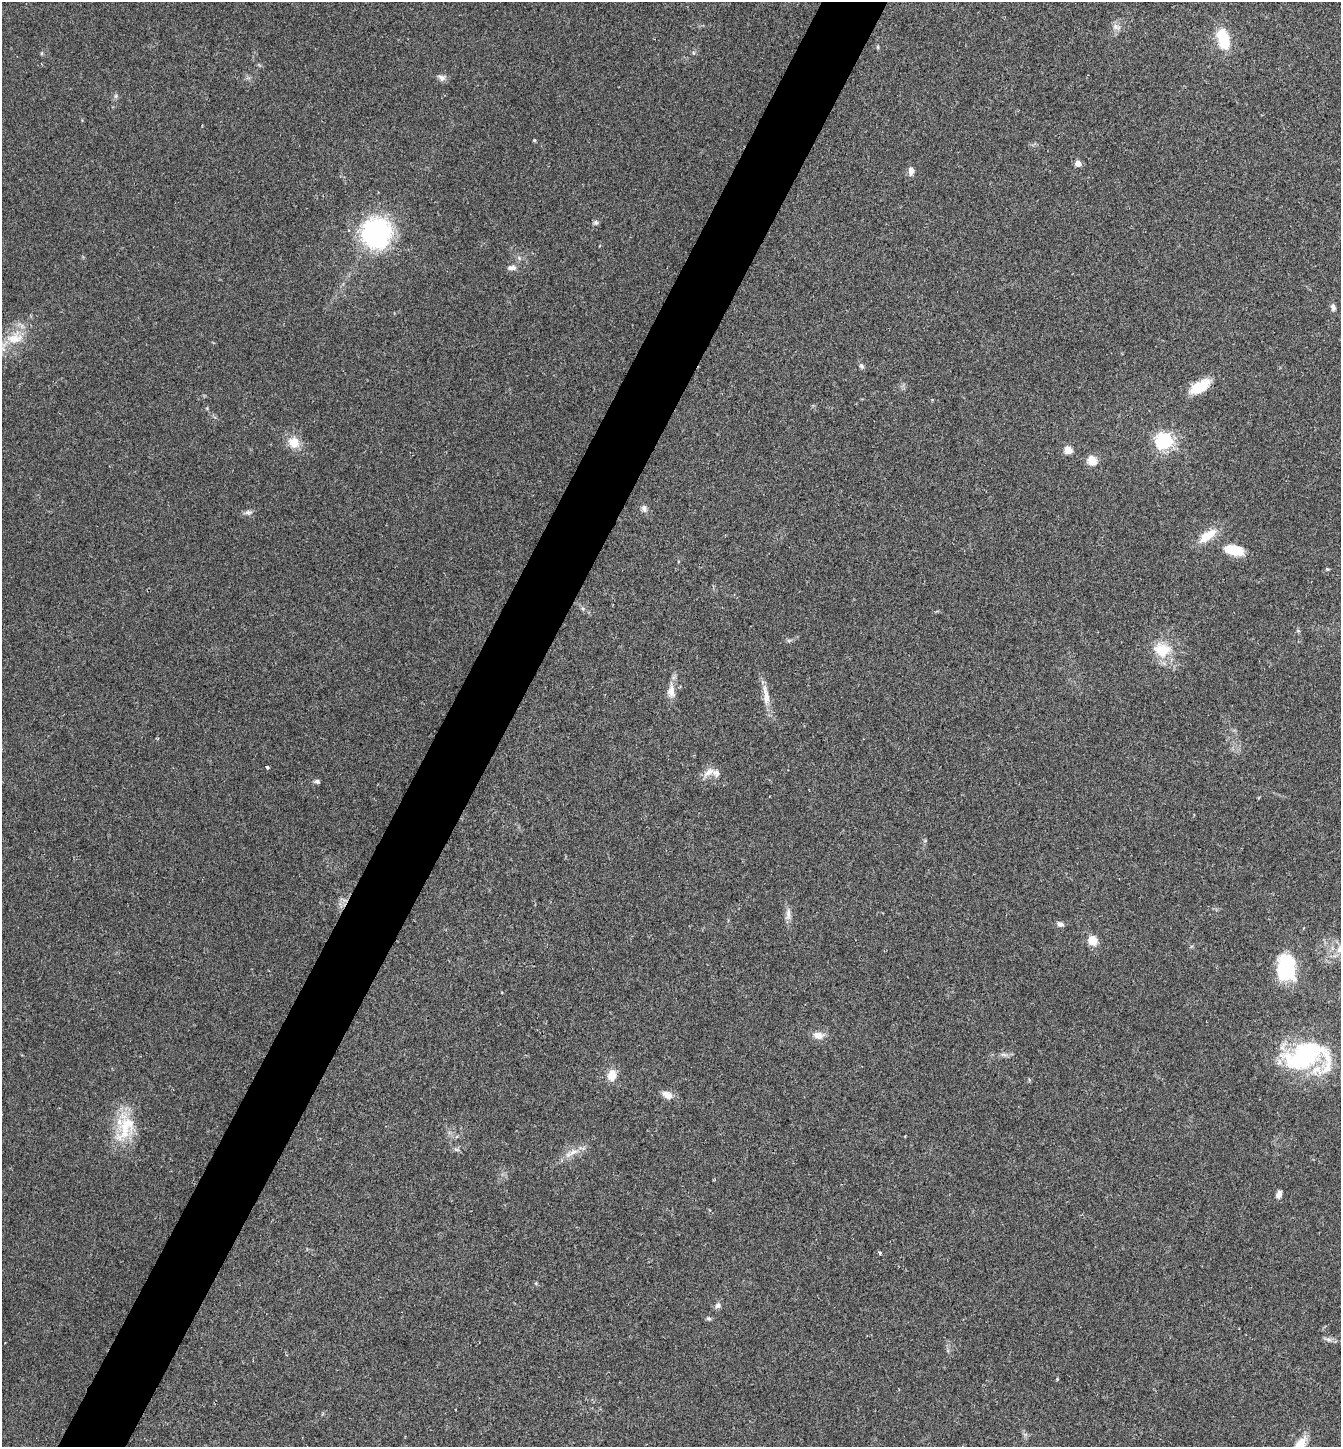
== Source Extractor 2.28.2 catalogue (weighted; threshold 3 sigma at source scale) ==
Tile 7 of 4 x 4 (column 3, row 2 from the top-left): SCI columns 2826-4164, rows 2891-4335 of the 5788 x 5779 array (HDU 1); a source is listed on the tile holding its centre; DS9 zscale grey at full resolution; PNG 1343 x 1449 px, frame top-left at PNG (2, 2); no overlay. Shown black and unused: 5% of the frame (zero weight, under 2 of 3 exposures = <1% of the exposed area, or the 3 px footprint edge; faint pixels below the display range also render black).
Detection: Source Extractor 2.28.2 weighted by HDU 2 'WHT'; one run over the whole footprint, this tile lists its part. Background 0.057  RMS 0.0088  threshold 0.0396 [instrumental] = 3 sigma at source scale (4.5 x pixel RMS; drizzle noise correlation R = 1.50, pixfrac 1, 0.05/0.05 arcsec/px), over >= 5 px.
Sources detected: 57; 2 inside a brighter listed object's ellipse — not listed separately; the other 55 listed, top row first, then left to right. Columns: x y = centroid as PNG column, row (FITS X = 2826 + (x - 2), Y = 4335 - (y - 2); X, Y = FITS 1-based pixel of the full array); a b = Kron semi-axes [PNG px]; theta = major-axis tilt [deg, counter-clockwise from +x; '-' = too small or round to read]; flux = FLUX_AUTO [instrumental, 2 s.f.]
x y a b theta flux
1116 27 13 8 -23 5.1
1223 39 28 15 -75 28
878 47 6 4 -89 1.1
42 53 6 4 71 1
442 77 11 8 -19 3.9
116 96 6 5 - 1.9
534 140 5 4 - 0.99
1078 163 4 4 - 13
911 170 9 6 88 6.2
596 223 8 6 -58 2.1
376 233 24 22 63 180
519 258 7 5 -47 2.2
512 268 13 7 0 4.2
1333 307 10 6 -78 3.2
15 338 27 17 16 25
861 366 7 6 - 2.4
1200 387 25 11 30 23
1164 441 6 6 - 370
294 442 13 12 - 15
1068 450 5 5 - 29
1092 461 5 5 - 45
644 508 10 8 -72 3.5
248 512 11 7 10 3.4
1207 536 26 11 35 19
1233 550 22 11 -12 24
1327 569 6 4 6 1.1
583 609 7 5 -54 2.1
1298 631 6 4 -2 1.2
789 640 7 4 18 1.6
1162 650 26 20 -13 28
671 691 22 10 -90 10
766 695 30 8 -83 12
267 767 5 3 - 1.7
709 772 20 8 40 7.7
317 781 7 5 -7 2.6
344 900 14 3 -18 2
788 914 19 7 85 5.9
1060 924 9 7 -17 3
1092 940 10 9 - 13
1339 949 15 7 79 6.3
1286 968 31 21 -86 54
818 1035 15 9 -8 7.9
1004 1055 11 5 -11 3
1306 1057 54 33 0 130
612 1075 12 9 82 12
667 1095 11 8 -27 8
125 1127 49 21 80 41
457 1149 9 4 -19 1.7
571 1153 26 8 26 11
1279 1194 9 6 71 4.3
880 1253 4 3 - 2.3
718 1306 7 7 - 3.4
709 1318 7 5 -36 1.8
1328 1339 13 7 -19 3.4
1057 1379 3 3 - 0.83
Overlapping masked pixels (flux is a lower limit): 1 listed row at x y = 344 900
Isophote crosses this tile's border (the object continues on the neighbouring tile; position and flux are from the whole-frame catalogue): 2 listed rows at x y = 15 338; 1306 1057